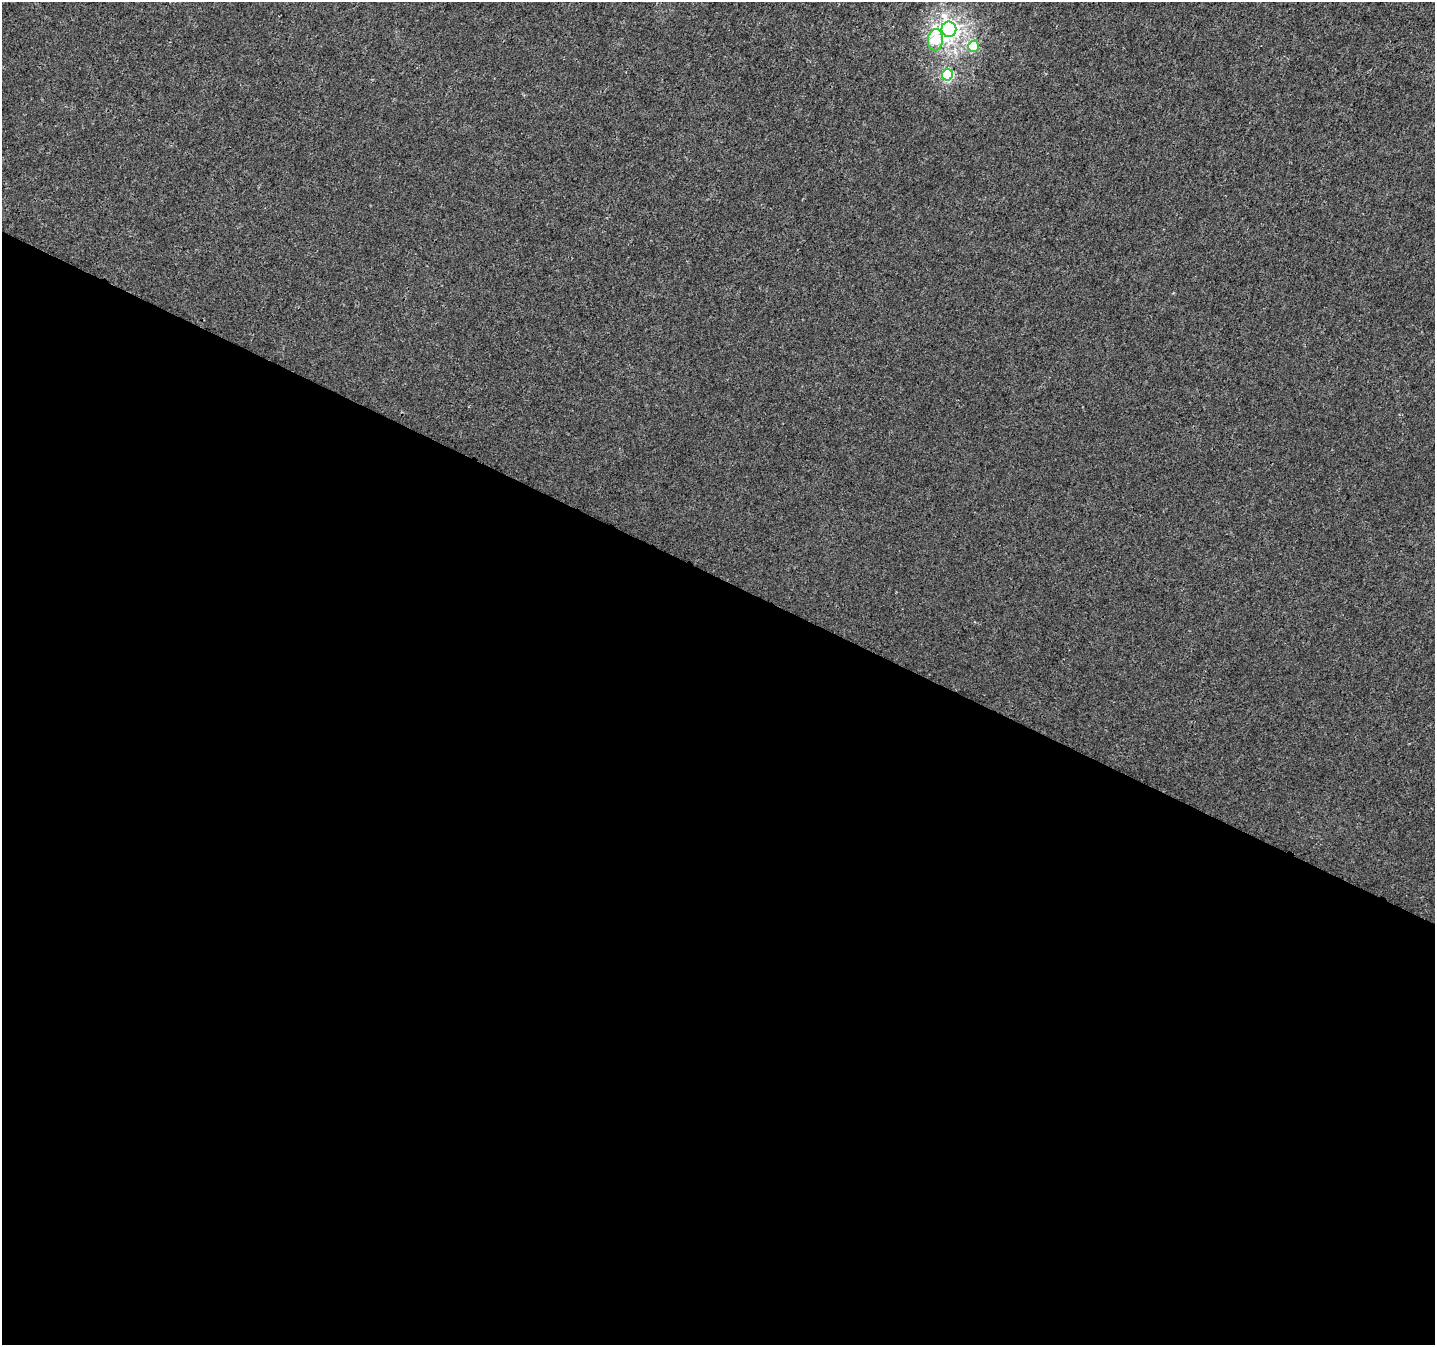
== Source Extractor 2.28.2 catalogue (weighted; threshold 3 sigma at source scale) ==
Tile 14 of 4 x 4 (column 2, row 4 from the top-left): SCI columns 1436-2868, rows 205-1547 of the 5744 x 5846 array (HDU 1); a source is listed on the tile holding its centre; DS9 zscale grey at full resolution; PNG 1437 x 1347 px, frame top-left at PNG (2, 2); each listed source drawn as its Kron ellipse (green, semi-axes under 4 px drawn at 4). Shown black and unused: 57% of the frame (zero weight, under 3 of 4 exposures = <1% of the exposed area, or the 3 px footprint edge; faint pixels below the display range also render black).
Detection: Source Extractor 2.28.2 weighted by HDU 2 'WHT'; one run over the whole footprint, this tile lists its part. Background 1.20e-04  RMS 0.0019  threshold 0.00848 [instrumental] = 3 sigma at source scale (4.5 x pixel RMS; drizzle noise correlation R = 1.50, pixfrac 1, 0.0396/0.0396 arcsec/px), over >= 5 px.
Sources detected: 4; all 4 listed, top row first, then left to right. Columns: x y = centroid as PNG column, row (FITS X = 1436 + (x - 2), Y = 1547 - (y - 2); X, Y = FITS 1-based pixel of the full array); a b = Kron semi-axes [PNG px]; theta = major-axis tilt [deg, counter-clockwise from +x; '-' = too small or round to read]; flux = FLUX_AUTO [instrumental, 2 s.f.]
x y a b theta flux
949 29 8 7 - 89
935 40 11 7 84 5.8
973 46 5 5 - 6.6
947 75 6 5 - 21